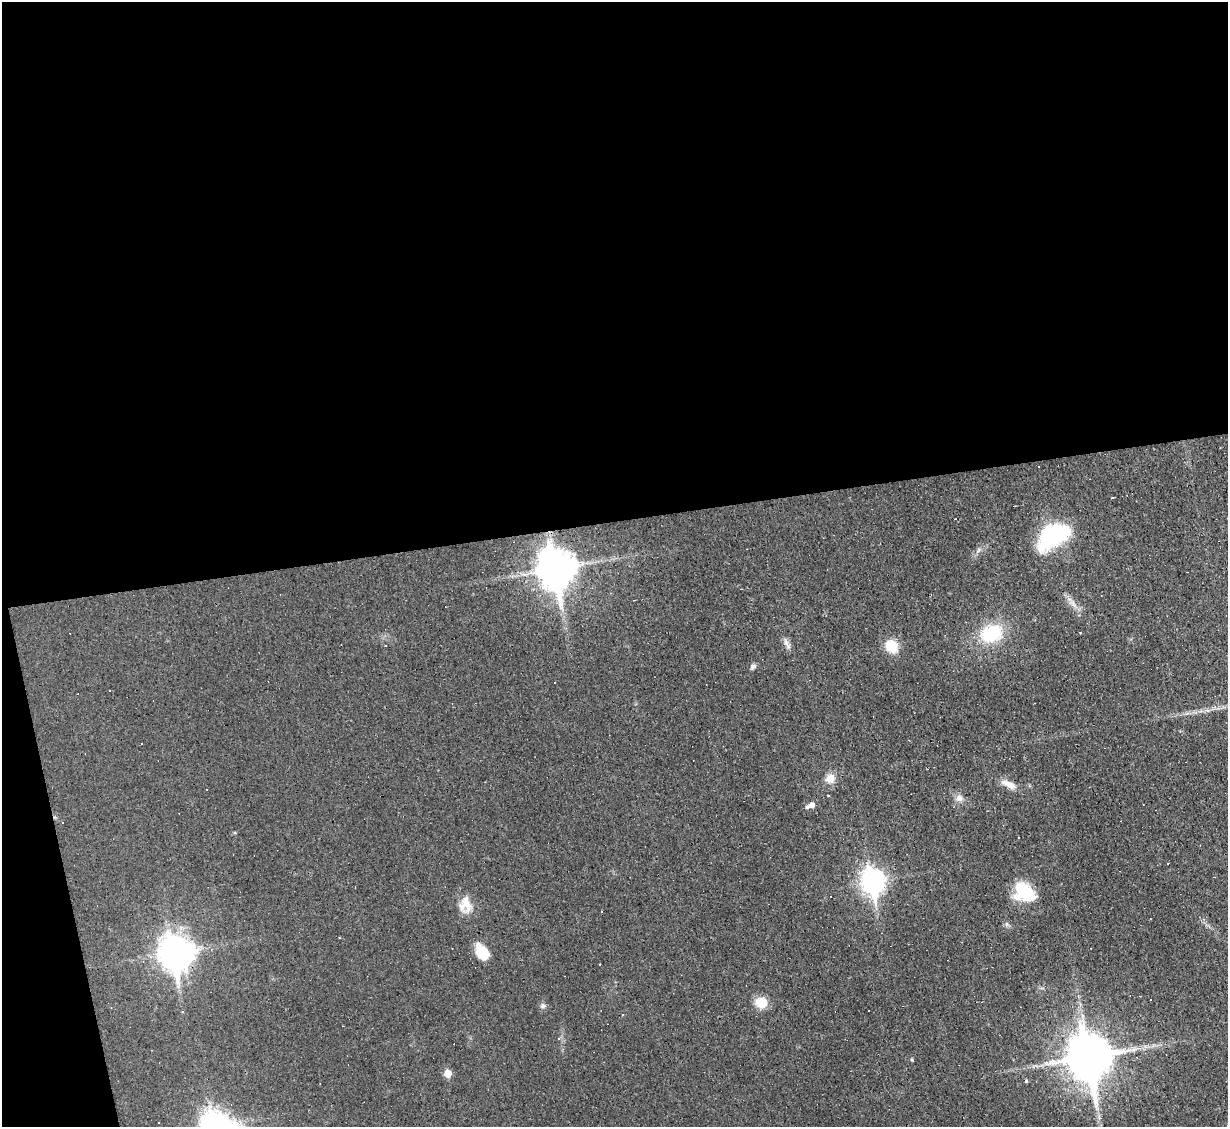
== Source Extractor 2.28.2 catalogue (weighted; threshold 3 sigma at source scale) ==
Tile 1 of 4 x 4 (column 1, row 1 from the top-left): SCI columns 1-1226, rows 3625-4749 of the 4905 x 4883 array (HDU 1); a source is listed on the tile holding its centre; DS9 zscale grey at full resolution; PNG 1230 x 1129 px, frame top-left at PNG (2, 2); no overlay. Shown black and unused: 49% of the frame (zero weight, under 3 of 4 exposures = <1% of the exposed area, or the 3 px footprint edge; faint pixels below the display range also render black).
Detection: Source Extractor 2.28.2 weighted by HDU 2 'WHT'; one run over the whole footprint, this tile lists its part. Background 0.0225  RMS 0.0042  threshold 0.0189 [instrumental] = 3 sigma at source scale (4.5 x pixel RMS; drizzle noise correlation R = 1.50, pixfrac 1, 0.05/0.05 arcsec/px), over >= 5 px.
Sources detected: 56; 2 inside a brighter object's white glare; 20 cosmic-ray / hot-pixel residue — not listed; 3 inside a brighter listed object's ellipse — not listed separately; the other 31 listed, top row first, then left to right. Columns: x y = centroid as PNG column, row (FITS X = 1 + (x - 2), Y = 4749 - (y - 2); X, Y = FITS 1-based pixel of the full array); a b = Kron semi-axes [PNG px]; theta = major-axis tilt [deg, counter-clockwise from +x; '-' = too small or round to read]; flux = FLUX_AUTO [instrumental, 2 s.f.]
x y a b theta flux
1112 497 3 3 - 5.7
1053 536 38 23 32 34
556 569 14 11 -81 1100
1073 603 11 5 -55 2.2
991 634 26 20 19 22
787 644 18 5 -59 2
385 646 3 2 - 0.4
891 646 14 12 -41 9
753 666 7 6 - 1.2
1208 711 6 4 0 0.92
830 778 13 11 46 4.3
1008 784 22 8 -25 4.2
959 798 10 9 - 2.3
812 805 7 6 - 2.2
62 822 3 3 - 0.96
235 833 5 3 - 0.39
1018 837 3 2 - 0.42
873 882 11 8 -80 280
1024 892 25 18 -37 17
467 905 23 16 68 6.2
174 952 13 9 -85 530
482 954 16 12 -48 9
1151 1000 2 2 - 0.35
761 1002 15 13 -5 5.6
543 1006 8 7 - 1.2
622 1015 3 2 - 0.35
1089 1057 16 13 -79 1700
912 1060 5 4 - 0.42
448 1073 5 5 - 7.3
1026 1081 4 4 - 0.66
159 1123 2 2 - 0.36
Unlisted compact peaks at least as high as the median listed source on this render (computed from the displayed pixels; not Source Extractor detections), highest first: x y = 979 550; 1007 924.